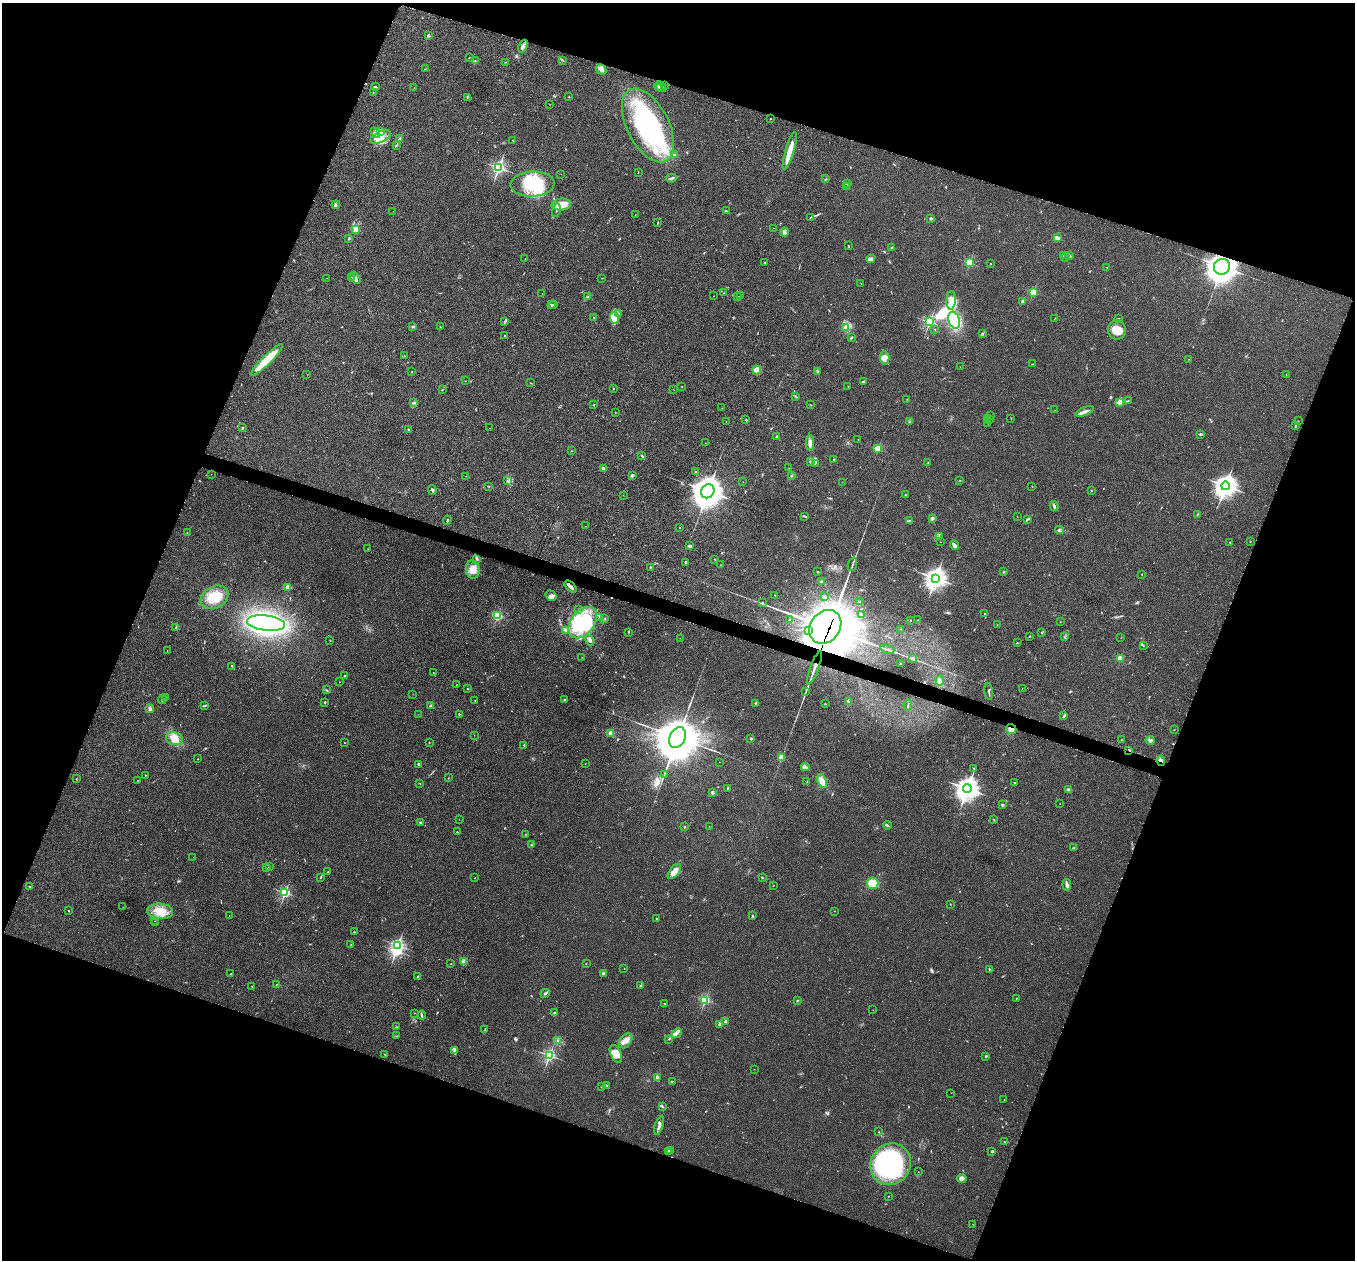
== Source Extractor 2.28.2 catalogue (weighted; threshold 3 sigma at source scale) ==
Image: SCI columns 8-5416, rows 144-5173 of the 5427 x 5441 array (HDU 1 of 3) = the unmasked area's bounding box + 8 px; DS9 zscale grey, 4 x 4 block average (1 PNG px = mean of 4 x 4 image px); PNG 1357 x 1262 px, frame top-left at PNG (2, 3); each listed source drawn as its Kron ellipse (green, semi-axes under 4 px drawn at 4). Shown black and unused: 40% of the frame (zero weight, under 2 of 3 exposures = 1% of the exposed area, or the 3 px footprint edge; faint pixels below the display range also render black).
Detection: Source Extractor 2.28.2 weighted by HDU 2 'WHT'. Background 0.104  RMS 0.015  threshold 0.0661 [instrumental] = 3 sigma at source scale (4.5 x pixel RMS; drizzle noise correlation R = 1.50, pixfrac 1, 0.05/0.05 arcsec/px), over >= 5 px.
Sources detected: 458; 4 too faint to see at this stretch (4 x 4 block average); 8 inside a brighter object's white glare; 4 cosmic-ray / hot-pixel residue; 2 long thin detections or spike segments (spike, bleed or trail) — neither listed nor drawn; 10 coinciding with a brighter row at this scale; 37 inside a brighter listed object's ellipse — not listed separately; the other 393 listed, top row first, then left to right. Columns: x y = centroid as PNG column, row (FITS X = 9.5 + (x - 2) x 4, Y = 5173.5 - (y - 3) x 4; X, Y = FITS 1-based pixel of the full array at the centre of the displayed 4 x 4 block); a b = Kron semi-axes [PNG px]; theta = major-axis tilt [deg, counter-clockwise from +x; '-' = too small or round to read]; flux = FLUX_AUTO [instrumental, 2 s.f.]
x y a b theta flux
428 35 2 2 - 72
523 46 7 3 66 27
469 57 2 2 - 2.2
475 61 2 2 - 3.8
563 61 3 2 - 4.7
505 62 2 2 - 2.2
425 69 2 2 - 2.7
601 69 5 4 - 28
664 85 3 2 - 4.6
659 86 4 3 - 13
375 87 3 2 - 4.2
414 88 2 2 - 2.7
661 88 5 2 - 11
373 92 2 2 - 2.1
467 97 3 2 - 4.6
569 97 2 2 - 2.4
550 104 2 2 - 1.6
770 119 2 2 - 5.3
648 125 40 21 -63 1200
380 131 3 2 - 11
375 133 6 3 -56 32
380 137 11 5 25 83
399 139 3 2 - 13
513 140 2 2 - 12
396 145 2 2 - 5.4
790 151 19 3 73 140
674 154 4 2 - 9.1
499 168 2 2 - 2100
638 172 2 2 - 1.8
561 174 2 2 - 1.4
671 178 5 2 - 15
826 179 2 2 - 4
847 183 2 2 - 2.6
533 184 22 12 3 320
846 187 3 2 - 5.9
561 204 10 6 4 120
336 205 4 2 - 10
556 210 7 2 75 13
393 211 2 2 - 2
726 211 3 2 - 10
635 215 2 2 - 1.4
810 217 3 2 - 5.7
931 219 3 3 - 12
658 223 2 2 - 4.2
773 228 2 2 - 2.1
356 229 2 2 - 420
784 232 4 2 - 13
349 238 2 2 - 26
1057 238 3 2 - 31
848 246 2 2 - 5.1
891 248 2 2 - 13
1063 255 2 2 - 2
1069 256 2 2 - 60
1065 258 2 2 - 4.2
525 259 2 2 - 1.3
871 259 4 3 - 32
765 262 2 2 - 19
969 263 2 2 - 630
990 264 2 2 - 3.7
1106 267 2 2 - 2.3
1222 267 8 7 - 8700
327 278 2 2 - 1.7
351 278 2 2 - 1.9
355 278 7 2 -55 18
602 278 2 2 - 3
861 284 2 2 - 1.7
1033 292 2 2 - 560
542 293 2 2 - 2.2
724 293 2 2 - 1.9
713 296 2 2 - 1.5
740 296 2 2 - 4.2
588 297 2 2 - 4.3
737 297 2 2 - 2.6
951 300 9 4 87 45
1023 301 4 2 - 7.8
551 305 2 2 - 55
553 305 2 2 - 12
618 313 2 2 - 5.3
594 317 2 2 - 2.7
614 318 6 3 -84 39
1118 318 2 2 - 3
1054 319 3 2 - 3.3
954 320 8 5 -72 450
504 322 3 2 - 7.3
929 322 2 2 - 1300
412 326 2 2 - 5.4
440 327 2 2 - 4.1
846 328 4 4 - 35
935 329 2 2 - 3.3
1117 330 10 9 - 110
982 334 2 2 - 11
504 336 2 2 - 3.3
851 337 3 2 - 12
404 356 2 2 - 3.7
885 358 7 4 -87 39
1188 359 2 2 - 2.9
267 360 22 4 45 250
1032 364 2 2 - 3
960 367 2 2 - 2.2
757 370 4 4 - 53
412 371 2 2 - 4.1
817 371 2 2 - 5.6
307 374 2 2 - 1.8
1286 375 3 2 - 3.5
466 381 2 2 - 2.3
863 382 3 2 - 16
531 383 2 2 - 2.4
848 386 2 2 - 2.5
682 387 2 2 - 4.5
613 388 2 2 - 11
673 389 2 2 - 1.8
442 390 2 2 - 2.2
795 396 3 2 - 6.1
907 399 2 2 - 3.8
1128 400 2 2 - 3.4
1120 402 4 2 - 13
413 403 3 2 - 9.3
594 405 2 2 - 3.4
810 405 2 2 - 4.5
722 408 2 2 - 3.3
1055 410 2 2 - 1.7
1085 411 10 3 23 34
615 412 2 2 - 2.2
990 416 2 2 - 2.4
987 418 2 2 - 1.3
1011 418 2 2 - 2.5
746 420 3 2 - 4.4
989 420 2 2 - 2.7
910 421 3 2 - 7.4
1298 421 2 2 - 2.1
726 422 2 2 - 1.3
988 423 2 2 - 4.2
1295 426 2 2 - 19
242 428 2 2 - 8.3
489 428 2 2 - 1.4
408 429 2 2 - 6.7
1200 434 2 2 - 17
777 437 2 2 - 44
858 440 2 2 - 1.5
705 443 2 2 - 2.5
810 443 8 3 -90 42
878 449 2 2 - 450
571 451 2 2 - 2.3
642 456 3 2 - 7.5
834 460 2 2 - 19
811 462 4 2 - 13
928 462 2 2 - 5.2
815 463 3 2 - 6.5
788 468 2 2 - 2.8
603 469 4 2 - 14
696 472 3 2 - 5.2
211 474 2 2 - 1.4
632 475 3 2 - 22
466 476 2 2 - 3
791 476 2 2 - 5.5
507 481 3 2 - 5.8
959 481 2 2 - 3.4
743 482 2 2 - 1.7
842 482 2 2 - 3.4
489 486 3 2 - 6
1032 486 2 2 - 2.5
1225 486 4 4 - 4700
432 490 4 2 - 12
708 491 7 6 - 14000
1092 491 2 2 - 3.1
623 495 2 2 - 1.5
906 495 2 2 - 2.2
1054 506 5 2 - 15
1197 514 2 2 - 3.6
804 516 4 2 - 6.7
1017 517 2 2 - 1.7
932 518 2 2 - 86
1028 519 4 2 - 8.9
447 520 4 2 - 7.1
909 521 2 2 - 4.5
585 526 2 2 - 1.2
679 527 2 2 - 2.2
1059 530 4 3 - 14
187 533 2 2 - 2.2
939 536 3 2 - 5.9
1250 541 2 2 - 3.8
941 542 2 2 - 1.9
1230 542 2 2 - 5.5
955 545 5 3 - 25
689 546 4 2 - 17
368 549 2 2 - 2.2
476 559 2 2 - 4.3
715 560 2 2 - 2.6
686 562 2 2 - 26
852 564 7 2 70 13
721 565 2 2 - 2.2
650 567 2 2 - 3.4
473 570 9 6 -84 84
817 572 2 2 - 7.3
1003 572 2 2 - 7.4
1142 574 2 2 - 2.5
936 578 4 4 - 4600
821 581 2 2 - 6.1
288 587 2 2 - 220
570 587 7 2 -44 29
775 595 2 2 - 9.6
551 596 6 4 -33 32
214 597 15 10 30 190
824 597 4 2 - 13
860 601 2 2 - 9.1
763 602 2 2 - 5.2
579 610 2 2 - 5.2
985 613 2 2 - 2.5
861 614 3 2 - 9.2
497 616 2 2 - 880
600 618 2 2 - 5.9
604 619 2 2 - 30
789 620 3 2 - 5.7
910 620 2 2 - 2.5
918 620 2 2 - 1.9
1060 622 2 2 - 2.6
266 623 19 7 -7 1700
583 623 18 11 51 530
997 625 2 2 - 2
825 627 18 14 54 21000
176 628 2 2 - 3.4
901 629 2 2 - 3
566 631 4 2 - 13
808 631 3 2 - 5.9
628 632 3 2 - 4.9
1042 632 2 2 - 8.7
1029 636 2 2 - 5.5
1065 637 2 2 - 4.3
680 638 2 2 - 1.7
1121 638 2 2 - 1.9
330 640 2 2 - 7.2
590 640 6 3 -58 31
1017 643 2 2 - 3.9
1143 645 2 2 - 4.6
887 649 7 2 -20 13
167 650 2 2 - 1.8
582 658 2 2 - 1.7
912 658 4 3 - 15
1120 658 2 2 - 290
900 664 2 2 - 8.2
232 666 2 2 - 5.3
814 668 18 2 70 60
433 672 2 2 - 2.9
344 675 2 2 - 6.3
940 680 5 2 - 17
340 682 2 2 - 2.3
456 685 2 2 - 1.9
468 689 2 2 - 12
1022 689 2 2 - 1.4
326 690 3 2 - 6.5
989 691 8 2 -83 13
805 692 3 2 - 6.6
413 694 2 2 - 1.8
166 698 2 2 - 3.4
162 700 4 2 - 6.1
475 700 2 2 - 2.2
565 700 2 2 - 11
325 702 2 2 - 11
848 702 2 2 - 6.1
756 703 2 2 - 40
825 703 2 2 - 4.5
204 705 4 2 - 6.6
908 705 5 2 - 7
431 706 2 2 - 76
150 709 4 2 - 14
418 714 2 2 - 1.8
459 714 2 2 - 14
1064 715 3 2 - 9
1011 729 5 4 - 43
1174 730 2 2 - 2.9
610 733 2 2 - 72
474 735 2 2 - 1.4
677 738 11 7 64 45000
751 738 2 2 - 44
174 739 8 6 -14 120
1122 740 2 2 - 5.5
1150 740 4 2 - 22
429 742 2 2 - 1.8
344 743 2 2 - 2.3
524 745 2 2 - 17
1129 750 2 2 - 42
781 758 2 2 - 310
198 759 2 2 - 7.2
1161 761 5 3 - 29
719 762 2 2 - 2
419 764 2 2 - 50
585 764 2 2 - 3.1
805 767 4 2 - 14
973 768 2 2 - 8.1
664 774 3 2 - 6.1
145 775 2 2 - 7.8
76 778 2 2 - 5.8
449 778 2 2 - 2.7
138 780 3 2 - 4.6
822 781 7 4 -66 82
807 782 2 2 - 3.6
420 783 2 2 - 3.6
1014 783 2 2 - 5.2
728 788 2 2 - 9.2
967 789 4 4 - 6300
1068 790 2 2 - 110
713 792 3 2 - 15
1060 804 2 2 - 1.7
1002 805 2 2 - 12
459 819 2 2 - 1.8
994 819 2 2 - 4.5
420 823 4 2 - 11
887 825 4 2 - 8.5
709 826 2 2 - 2.6
684 827 2 2 - 25
457 832 2 2 - 5.3
525 835 2 2 - 4.6
532 845 2 2 - 57
1074 848 3 2 - 11
193 857 2 2 - 1.7
270 866 2 2 - 2.3
266 868 2 2 - 3.2
328 872 3 2 - 3.9
674 872 9 4 51 63
321 877 3 2 - 5.3
762 877 2 2 - 7.6
475 878 2 2 - 4
873 883 5 5 - 260
773 885 2 2 - 3.8
1067 885 6 2 -82 25
30 886 2 2 - 2.7
285 893 2 2 - 1200
950 904 2 2 - 2.2
123 907 2 2 - 1.2
68 911 2 2 - 11
160 911 13 7 -5 140
835 911 2 2 - 1.5
229 915 2 2 - 2.6
752 916 2 2 - 12
657 918 2 2 - 4.6
155 921 2 2 - 1.7
156 923 2 2 - 2.8
354 932 2 2 - 4.7
351 945 2 2 - 3.2
398 945 2 2 - 1300
464 962 2 2 - 250
451 964 2 2 - 4.2
586 964 2 2 - 2.8
624 968 2 2 - 1.7
990 970 2 2 - 4.1
603 973 3 2 - 12
231 974 2 2 - 4.1
418 976 2 2 - 18
276 984 2 2 - 5
252 986 2 2 - 6.3
641 986 2 2 - 50
545 993 5 2 - 19
1016 998 2 2 - 8.8
705 1000 2 2 - 1000
797 1001 2 2 - 9.3
664 1004 2 2 - 6.1
873 1010 2 2 - 2.6
414 1013 2 2 - 1.8
555 1013 3 2 - 7.8
422 1015 4 2 - 9.3
725 1021 2 2 - 65
720 1024 2 2 - 88
396 1027 2 2 - 9.8
485 1030 3 2 - 5.5
677 1033 5 3 - 29
397 1036 2 2 - 4.3
669 1039 2 2 - 5.8
558 1041 4 3 - 15
626 1041 8 5 53 59
454 1050 4 2 - 13
385 1054 2 2 - 4.7
616 1054 9 5 -64 84
549 1055 2 2 - 1600
986 1056 3 2 - 8.5
754 1069 2 2 - 1.8
657 1077 4 2 - 17
672 1081 2 2 - 4.2
607 1085 2 2 - 2.9
602 1087 2 2 - 2.2
951 1093 2 2 - 1.9
1004 1099 2 2 - 1.7
662 1106 2 2 - 5.7
659 1126 9 3 71 32
879 1132 2 2 - 3.4
1004 1141 2 2 - 3.5
668 1151 3 2 - 11
670 1151 3 2 - 10
992 1151 2 2 - 45
891 1164 21 19 53 1200
918 1172 2 2 - 2.6
962 1178 5 4 - 39
888 1196 2 2 - 5.5
973 1224 2 2 - 3.9
Overlapping masked pixels (flux is a lower limit): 7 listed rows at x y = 1222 267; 570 587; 825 627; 814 668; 1011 729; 1129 750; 1161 761
Diffuse or blended objects may show on this block-average render without a row.